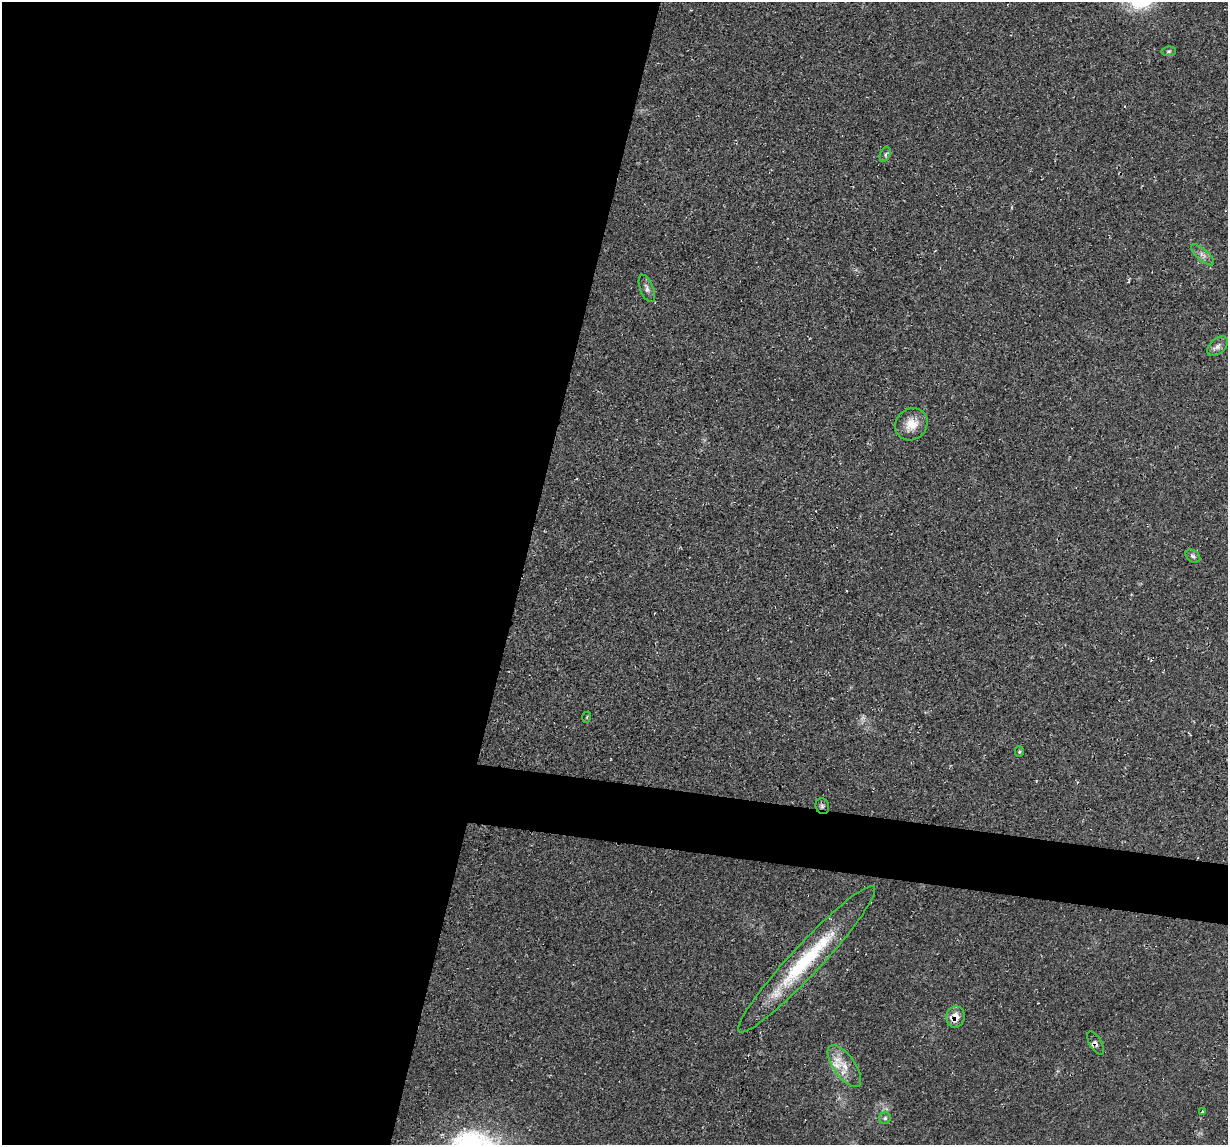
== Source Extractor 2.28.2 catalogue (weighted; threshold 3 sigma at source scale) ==
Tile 5 of 4 x 4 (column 1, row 2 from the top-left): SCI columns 1-1226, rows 2404-3546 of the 4905 x 4926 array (HDU 1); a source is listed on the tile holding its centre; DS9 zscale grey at full resolution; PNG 1230 x 1147 px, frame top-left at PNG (2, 2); each listed source drawn as its Kron ellipse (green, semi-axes under 4 px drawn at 4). Shown black and unused: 46% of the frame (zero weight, under 2 of 3 exposures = <1% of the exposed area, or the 3 px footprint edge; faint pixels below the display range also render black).
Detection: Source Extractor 2.28.2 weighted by HDU 2 'WHT'; one run over the whole footprint, this tile lists its part. Background 0.0197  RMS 0.006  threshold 0.0268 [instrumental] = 3 sigma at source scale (4.5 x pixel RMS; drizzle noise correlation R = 1.50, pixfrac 1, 0.05/0.05 arcsec/px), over >= 5 px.
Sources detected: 18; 1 too faint to see at this stretch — neither listed nor drawn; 1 inside a brighter listed object's ellipse — not listed separately; the other 16 listed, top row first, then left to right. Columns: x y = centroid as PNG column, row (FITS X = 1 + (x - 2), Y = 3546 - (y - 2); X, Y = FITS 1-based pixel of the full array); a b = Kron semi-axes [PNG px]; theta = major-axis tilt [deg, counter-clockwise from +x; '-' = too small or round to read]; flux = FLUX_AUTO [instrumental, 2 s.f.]
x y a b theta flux
1169 51 7 4 6 1
885 154 8 5 66 1.4
1203 255 14 6 -41 3.2
647 289 14 6 -69 2.5
1218 346 12 7 41 2.9
911 424 17 15 44 9
1193 556 8 5 -37 1.3
587 717 6 3 72 0.65
1019 752 5 4 - 0.84
822 806 8 6 -73 1.5
807 959 99 15 47 56
955 1017 10 9 - 7.6
1096 1043 13 6 -59 2
844 1066 25 10 -54 9.1
1202 1111 3 3 - 2.1
885 1118 6 5 - 1.3
Overlapping masked pixels (flux is a lower limit): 3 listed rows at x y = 822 806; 955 1017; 1096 1043